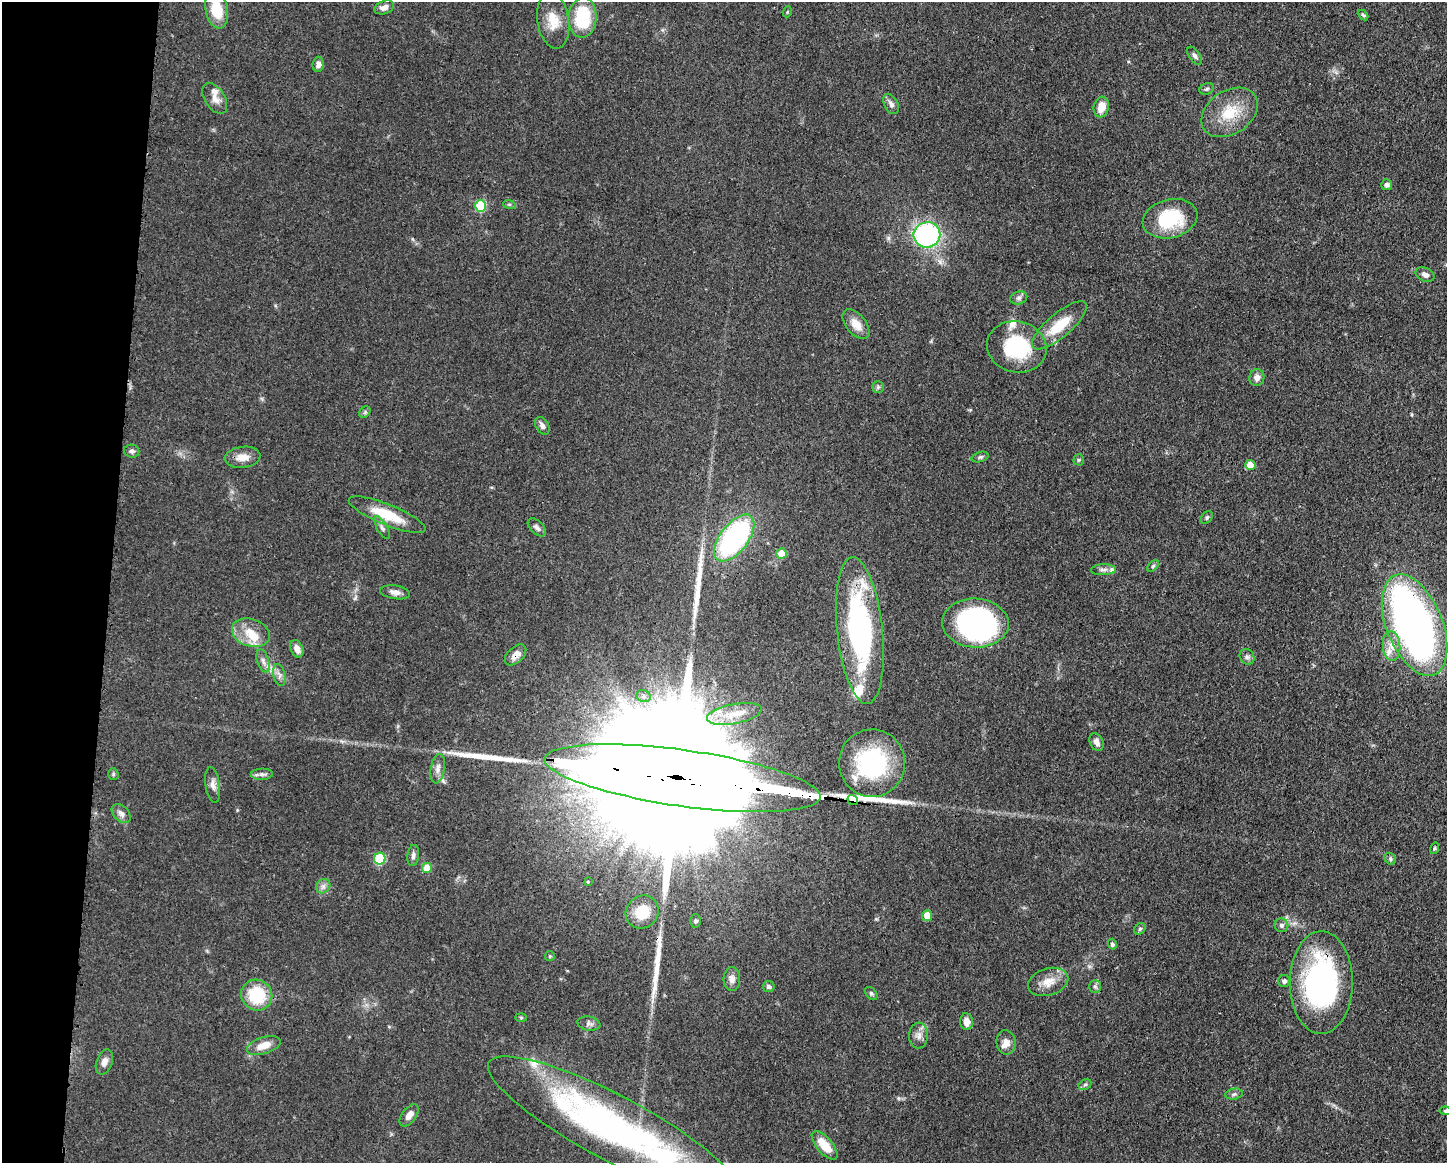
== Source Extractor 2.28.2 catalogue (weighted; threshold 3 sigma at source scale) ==
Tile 7 of 3 x 4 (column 1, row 3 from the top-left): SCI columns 117-1561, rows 1163-2323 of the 4681 x 4648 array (HDU 1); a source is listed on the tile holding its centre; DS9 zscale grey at full resolution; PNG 1449 x 1165 px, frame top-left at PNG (2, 2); each listed source drawn as its Kron ellipse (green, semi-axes under 4 px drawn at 4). Shown black and unused: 8% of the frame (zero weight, under 3 of 4 exposures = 1% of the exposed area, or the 3 px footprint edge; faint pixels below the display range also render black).
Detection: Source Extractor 2.28.2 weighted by HDU 2 'WHT'; one run over the whole footprint, this tile lists its part. Background 0.0597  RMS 0.0043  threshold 0.0191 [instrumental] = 3 sigma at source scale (4.5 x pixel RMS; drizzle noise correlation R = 1.50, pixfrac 1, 0.05/0.05 arcsec/px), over >= 5 px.
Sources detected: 117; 5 inside a brighter object's white glare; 4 long thin detections or spike segments (spike, bleed or trail) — neither listed nor drawn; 11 inside a brighter listed object's ellipse — not listed separately; the other 97 listed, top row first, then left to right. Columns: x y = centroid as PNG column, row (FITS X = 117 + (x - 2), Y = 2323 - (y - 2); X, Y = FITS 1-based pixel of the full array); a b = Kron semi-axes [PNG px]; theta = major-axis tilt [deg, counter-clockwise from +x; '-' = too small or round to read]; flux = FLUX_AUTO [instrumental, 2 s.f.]
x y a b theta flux
384 7 10 6 19 2.4
217 10 19 11 -79 13
787 12 5 3 - 0.4
1363 15 6 3 -44 0.59
583 18 20 14 87 23
553 21 28 16 -81 8.9
1195 56 10 5 -55 1.3
318 64 7 5 86 1.9
1207 89 7 5 21 0.92
215 98 17 10 -57 3.6
891 104 11 7 -60 1.9
1101 107 10 7 76 6.1
1230 112 31 21 34 15
1387 185 5 5 - 1.2
509 204 6 4 -18 0.6
481 206 6 5 - 23
1170 219 28 19 14 24
927 235 13 12 - 71
1425 275 10 6 -24 1.8
1019 298 9 6 16 1.4
856 324 17 10 -51 5.5
1059 325 34 12 40 14
1017 347 30 25 -14 30
1257 378 8 7 - 2.4
878 387 5 5 - 0.81
365 412 6 5 - 0.76
542 426 10 6 -59 1.8
132 451 8 6 -11 1.3
242 457 18 10 6 4.7
980 457 8 5 15 0.97
1079 460 5 5 - 0.64
1250 465 5 5 - 6.4
387 515 41 10 -22 15
1207 518 7 5 50 0.79
537 527 11 6 -45 1.5
382 528 12 5 -60 1.5
734 538 27 14 53 83
781 554 5 5 - 8.8
1153 566 7 4 45 0.68
1103 570 12 5 2 1.6
395 592 15 6 -9 2.7
975 623 33 24 -3 100
1415 625 53 28 -68 230
860 631 74 23 -84 83
251 633 19 13 -19 8.2
1391 646 15 8 -85 4.2
297 649 9 6 -66 3.1
516 655 13 7 43 3.3
1247 657 8 7 - 1.3
263 661 12 6 -72 1.9
279 675 11 6 -77 1.8
644 696 7 6 - 1.3
734 714 28 10 11 8.6
1096 742 9 6 -66 2.2
872 763 34 33 - 47
438 769 15 7 80 2.6
113 774 5 5 - 0.63
262 774 11 5 3 1.5
682 778 139 28 -8 53000
213 785 18 7 -82 2.5
853 800 5 5 - 6.7
121 814 11 7 -45 2.1
1434 848 6 3 71 0.53
413 855 10 6 82 1.5
380 859 6 5 - 26
1390 859 6 5 - 0.78
427 868 5 5 - 8.2
588 882 3 3 - 0.6
323 886 8 6 45 1.6
642 912 17 16 - 11
927 916 5 5 - 5.2
696 921 6 5 - 0.93
1281 925 7 7 - 1.4
1140 929 6 5 - 0.74
1112 944 5 4 - 1.2
550 956 5 4 - 0.54
732 979 12 8 -90 2.3
1284 981 6 6 - 1.3
1048 982 21 13 16 6
1321 983 51 31 90 91
769 987 6 5 - 1.2
1095 987 6 6 - 1.1
871 993 7 5 -49 0.84
257 995 16 15 - 21
521 1018 6 4 -2 0.51
967 1022 8 6 -85 3.1
589 1023 11 7 -10 1.6
919 1035 13 9 84 2.9
1006 1042 12 9 -82 3.1
264 1045 17 8 17 5.9
104 1062 13 8 69 2.7
1085 1085 7 5 28 0.91
1234 1094 9 5 9 1
1446 1111 7 4 -7 0.93
409 1115 13 7 53 3
614 1128 141 32 -28 160
825 1145 17 7 -49 8.6
Overlapping masked pixels (flux is a lower limit): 4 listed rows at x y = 516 655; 682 778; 853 800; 1321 983
Isophote crosses this tile's border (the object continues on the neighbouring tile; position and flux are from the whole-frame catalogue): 2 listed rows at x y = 217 10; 1446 1111